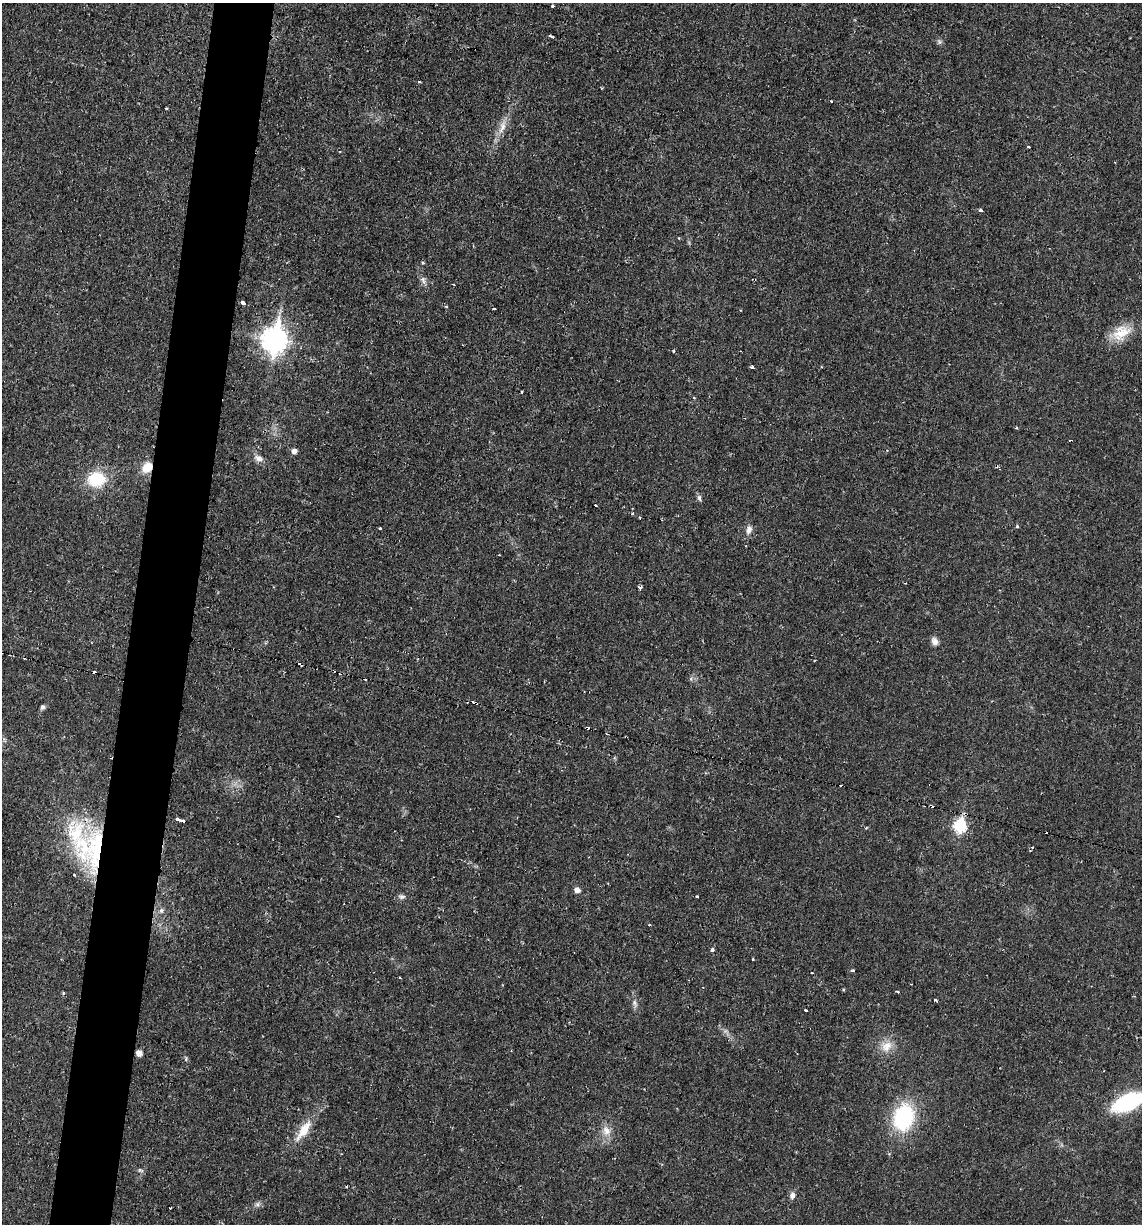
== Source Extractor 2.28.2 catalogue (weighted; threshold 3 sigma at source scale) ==
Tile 7 of 4 x 4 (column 3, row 2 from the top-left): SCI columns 2393-3532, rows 2445-3666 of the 4907 x 4888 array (HDU 1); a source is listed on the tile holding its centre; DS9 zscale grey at full resolution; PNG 1144 x 1226 px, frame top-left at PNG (2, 3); no overlay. Shown black and unused: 5% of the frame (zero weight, under 2 of 3 exposures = <1% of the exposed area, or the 3 px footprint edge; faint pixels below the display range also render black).
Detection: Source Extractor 2.28.2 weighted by HDU 2 'WHT'; one run over the whole footprint, this tile lists its part. Background 0.0287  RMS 0.0049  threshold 0.0221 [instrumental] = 3 sigma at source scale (4.5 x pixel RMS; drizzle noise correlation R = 1.50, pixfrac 1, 0.05/0.05 arcsec/px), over >= 5 px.
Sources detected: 80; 13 cosmic-ray / hot-pixel residue — not listed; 3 inside a brighter listed object's ellipse — not listed separately; the other 64 listed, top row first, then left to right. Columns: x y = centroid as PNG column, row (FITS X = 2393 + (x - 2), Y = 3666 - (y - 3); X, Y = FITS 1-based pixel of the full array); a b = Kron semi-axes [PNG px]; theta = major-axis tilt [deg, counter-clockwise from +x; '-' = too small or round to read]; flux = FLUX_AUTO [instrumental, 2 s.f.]
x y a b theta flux
552 6 3 3 - 2
552 37 4 3 - 1.4
939 42 8 6 -47 1.1
419 82 3 3 - 0.81
831 101 3 3 - 1.1
166 108 3 3 - 0.76
502 127 25 8 72 6.1
1028 147 4 3 - 1.5
981 210 4 3 - 2.7
423 281 12 5 -58 1.9
243 303 4 3 - 15
446 306 5 3 - 0.46
494 309 3 3 - 1.1
1121 333 27 18 32 12
274 339 11 9 80 410
673 351 4 3 - 0.74
752 367 4 3 - 1.7
522 392 3 2 - 0.58
693 398 4 3 - 1
1016 428 4 3 - 0.63
294 451 5 5 - 2.5
259 458 12 9 -33 2.8
147 467 11 9 55 7.8
96 479 17 14 2 22
699 498 9 5 -79 1.3
596 505 4 2 - 0.75
1017 526 4 4 - 0.75
380 528 3 3 - 1.4
749 530 13 8 76 3
640 587 3 3 - 4.7
934 641 10 8 -62 2.5
691 679 6 4 -73 0.76
476 703 6 3 -40 0.96
42 707 6 5 - 1.4
587 728 3 3 - 0.98
178 820 5 3 - 2.6
183 821 3 3 - 1.9
960 825 7 6 - 48
96 849 66 25 82 48
577 890 6 5 - 2.8
402 897 9 7 -4 1.6
697 897 3 3 - 1.1
161 910 7 6 - 1.6
712 949 4 4 - 1.5
753 959 3 2 - 0.56
852 971 3 3 - 1.1
812 973 3 2 - 1.3
399 978 3 3 - 1.1
897 992 4 3 - 0.88
63 993 5 3 - 0.52
935 1000 3 3 - 1.1
635 1003 12 6 -69 2.1
806 1010 3 2 - 0.64
886 1046 18 14 32 7.1
139 1053 5 5 - 3.5
186 1059 8 3 78 0.66
1128 1102 25 12 24 59
903 1118 23 18 76 50
304 1130 30 11 55 11
606 1131 15 12 -74 5.4
140 1170 9 5 -18 1.1
792 1195 8 6 79 2.3
258 1204 8 7 - 1.5
170 1208 3 2 - 0.46
Overlapping masked pixels (flux is a lower limit): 5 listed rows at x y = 147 467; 476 703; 587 728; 96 849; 139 1053
Isophote crosses this tile's border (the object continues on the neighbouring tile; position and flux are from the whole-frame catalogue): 1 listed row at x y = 1128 1102